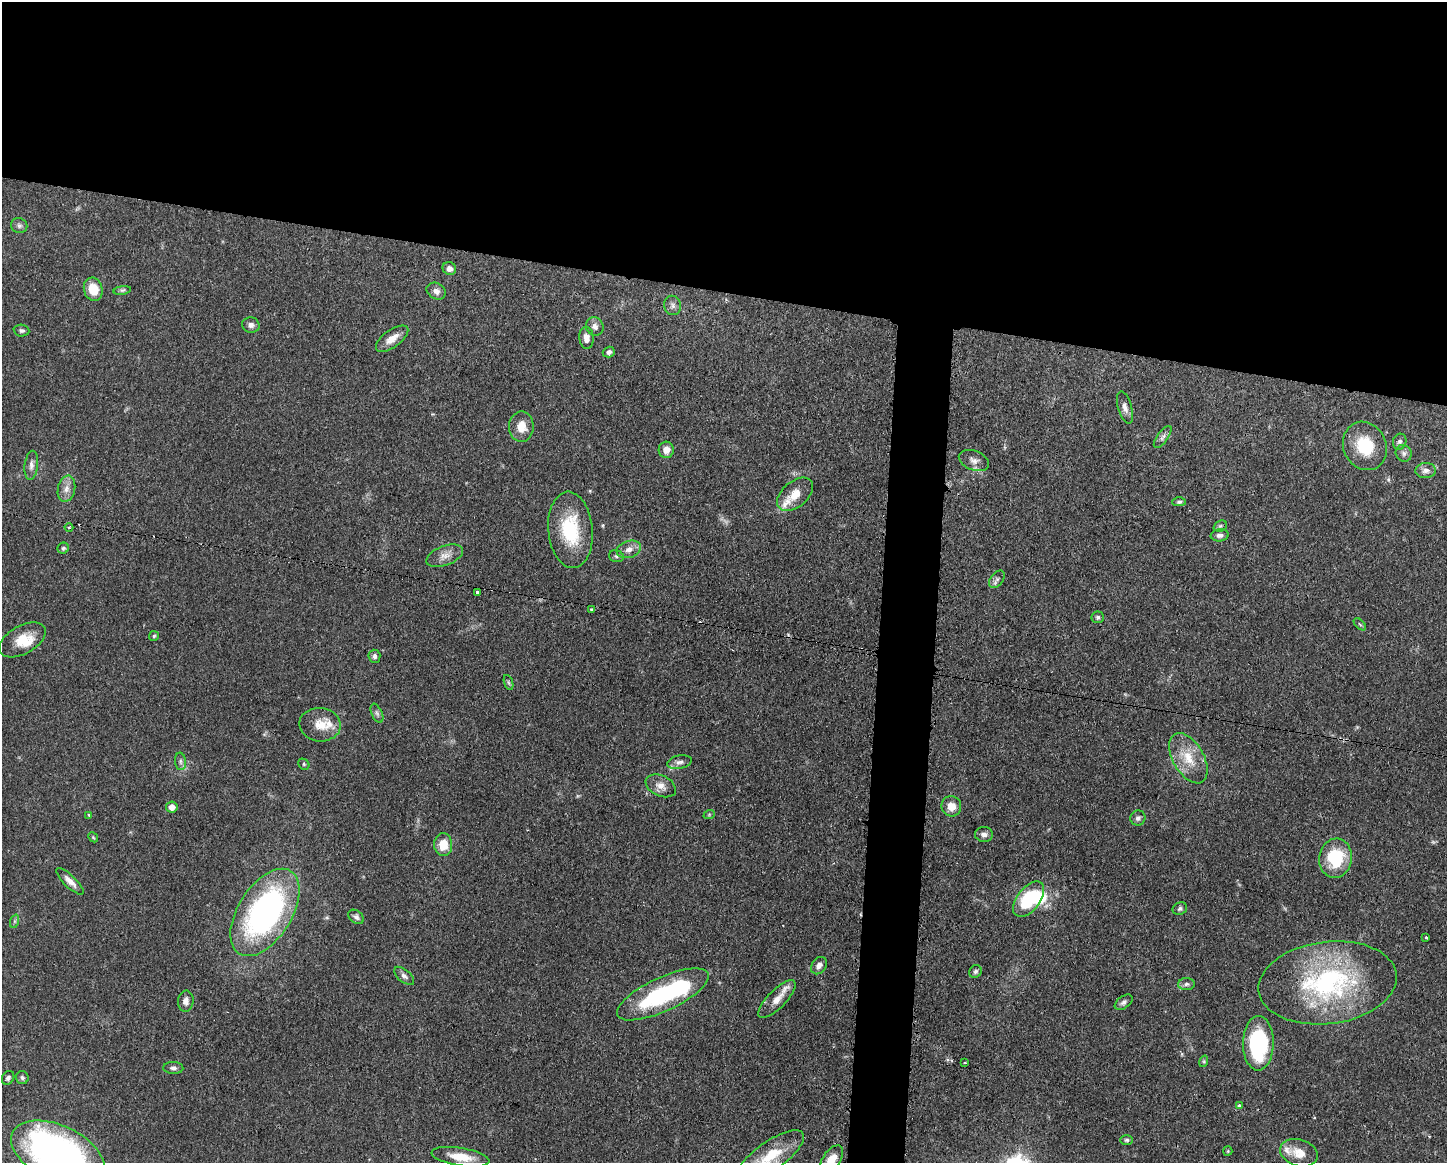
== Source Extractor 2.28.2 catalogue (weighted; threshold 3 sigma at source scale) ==
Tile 2 of 3 x 4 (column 2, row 1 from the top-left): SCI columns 1561-3005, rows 3484-4644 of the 4680 x 4647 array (HDU 1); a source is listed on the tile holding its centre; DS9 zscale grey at full resolution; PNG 1449 x 1165 px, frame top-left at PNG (2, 2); each listed source drawn as its Kron ellipse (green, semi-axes under 4 px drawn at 4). Shown black and unused: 28% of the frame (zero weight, under 3 of 4 exposures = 1% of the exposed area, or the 3 px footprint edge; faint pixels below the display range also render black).
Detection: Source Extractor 2.28.2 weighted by HDU 2 'WHT'; one run over the whole footprint, this tile lists its part. Background 0.0545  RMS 0.0032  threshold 0.0145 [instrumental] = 3 sigma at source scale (4.5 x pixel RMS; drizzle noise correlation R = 1.50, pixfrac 1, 0.05/0.05 arcsec/px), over >= 5 px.
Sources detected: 102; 1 too faint to see at this stretch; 2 inside a brighter object's white glare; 5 cosmic-ray / hot-pixel residue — neither listed nor drawn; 6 inside a brighter listed object's ellipse — not listed separately; the other 88 listed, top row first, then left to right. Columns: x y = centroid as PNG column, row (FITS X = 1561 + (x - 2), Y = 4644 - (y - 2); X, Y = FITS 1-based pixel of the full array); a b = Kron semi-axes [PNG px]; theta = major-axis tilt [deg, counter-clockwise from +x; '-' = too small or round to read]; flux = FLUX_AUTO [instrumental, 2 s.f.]
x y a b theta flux
19 226 8 7 - 1
449 269 7 6 - 1.5
93 289 12 9 -75 6.3
122 290 9 4 8 0.65
436 291 10 8 -27 1.7
673 305 10 8 -76 1.4
251 325 8 7 - 1.4
595 326 9 8 - 1.5
22 330 8 6 -4 0.77
586 338 11 7 -86 2.2
392 339 19 8 36 3.4
609 352 6 5 - 0.91
1125 407 16 7 -73 1.8
521 427 15 12 89 4.6
1163 437 13 5 54 1.2
1400 442 8 6 74 0.94
1365 446 25 21 -64 12
666 450 8 7 - 2.4
1404 453 8 7 - 1.1
974 460 15 9 -21 2.2
31 465 14 6 83 1.7
1426 471 10 7 5 1.6
66 489 13 8 78 2.4
795 494 21 12 41 4.9
1179 502 7 4 3 0.65
1220 526 7 5 22 0.61
69 527 4 3 - 0.34
570 530 38 22 -85 19
1220 535 9 6 7 1.2
63 548 6 5 - 0.62
629 549 12 8 17 2.3
445 556 19 9 20 3
616 556 7 5 -17 0.66
997 579 10 6 51 0.96
477 592 3 3 - 4.3
591 610 3 3 - 2.5
1098 617 6 6 - 0.66
1360 624 7 3 -45 0.4
154 636 5 5 - 0.45
22 640 25 14 29 6.9
374 656 6 6 - 0.88
508 683 8 3 -71 0.54
377 713 10 5 -65 0.84
320 725 21 16 -5 5.5
1188 758 27 15 -60 8.5
180 761 9 5 -85 0.94
680 762 12 6 11 1.3
304 764 6 5 - 0.44
661 786 16 10 -26 2.6
951 806 10 9 - 3.5
172 807 6 5 - 2.2
89 815 3 2 - 0.49
709 815 6 3 19 0.36
1138 818 7 7 - 1
984 834 9 7 -5 1.4
93 837 5 4 - 0.4
443 844 11 9 -90 5.8
1335 858 20 16 82 17
70 881 18 6 -44 2.3
1029 899 20 11 52 19
1180 909 7 6 - 0.75
265 912 49 27 58 90
356 917 9 6 -36 0.98
15 921 7 4 71 0.61
1426 938 3 3 - 0.81
819 966 9 7 53 1.6
975 971 7 6 - 0.78
404 976 12 6 -40 1.2
1328 983 69 41 7 58
1186 984 8 6 3 0.97
663 994 50 17 25 37
777 999 25 9 45 3.8
186 1001 10 7 85 1.8
1124 1002 10 6 37 1
1258 1043 27 15 89 35
1204 1061 6 4 73 0.42
965 1063 3 2 - 0.41
173 1068 10 6 -2 1.1
8 1078 7 5 57 0.93
22 1078 6 6 - 0.74
1239 1106 4 3 - 2.1
1127 1140 6 5 - 0.56
1228 1151 5 4 - 0.36
58 1153 50 27 -25 140
1299 1153 19 13 -17 4.8
770 1156 40 14 35 11
460 1157 29 9 -9 6.5
831 1160 16 9 57 4.9
Isophote crosses this tile's border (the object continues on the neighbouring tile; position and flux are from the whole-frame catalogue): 3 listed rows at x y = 58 1153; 770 1156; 831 1160